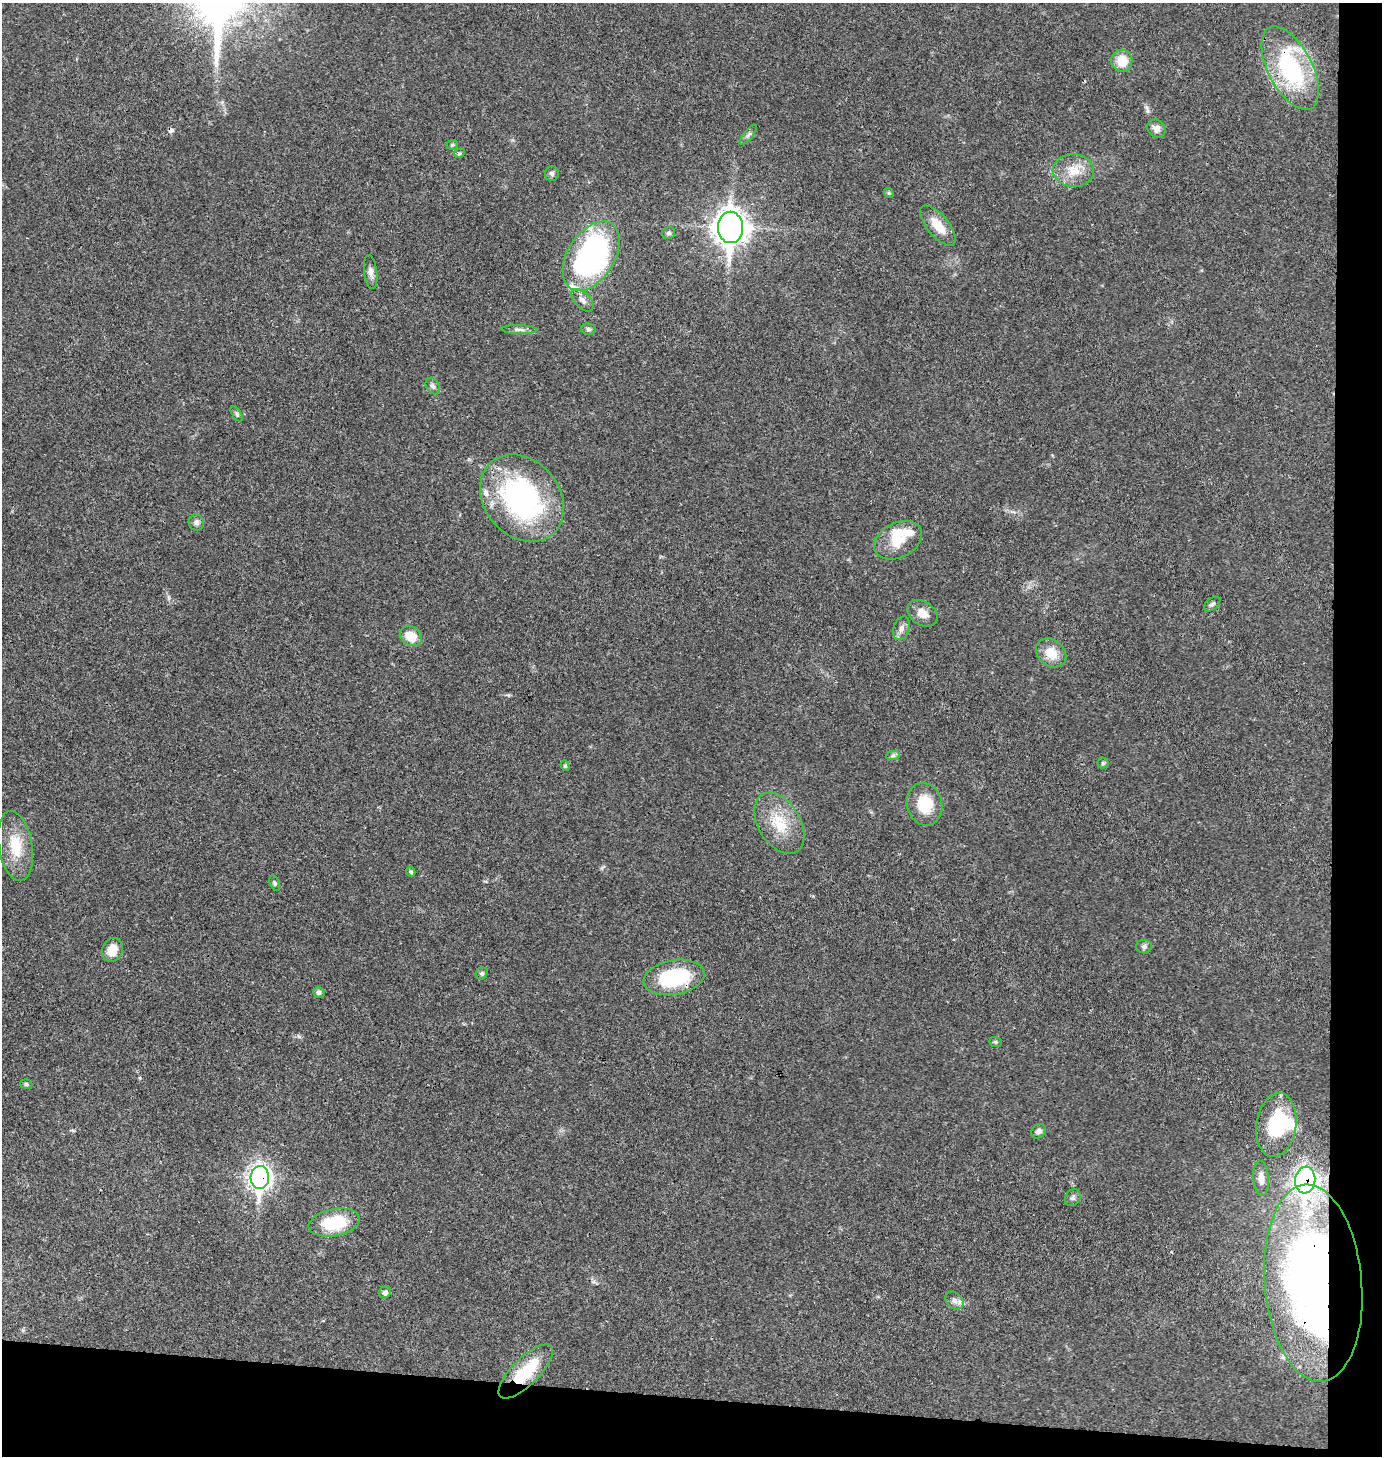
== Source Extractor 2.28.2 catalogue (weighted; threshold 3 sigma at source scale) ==
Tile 9 of 3 x 3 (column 3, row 3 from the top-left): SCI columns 2907-4286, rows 2-1455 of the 4386 x 4366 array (HDU 1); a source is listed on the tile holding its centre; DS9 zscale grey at full resolution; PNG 1384 x 1458 px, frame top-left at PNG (2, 3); each listed source drawn as its Kron ellipse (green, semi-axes under 4 px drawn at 4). Shown black and unused: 8% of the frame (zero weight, under 3 of 4 exposures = <1% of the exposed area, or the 3 px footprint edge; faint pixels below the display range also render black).
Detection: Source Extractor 2.28.2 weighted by HDU 2 'WHT'; one run over the whole footprint, this tile lists its part. Background 0.0234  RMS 0.0023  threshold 0.0104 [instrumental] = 3 sigma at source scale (4.5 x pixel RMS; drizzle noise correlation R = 1.50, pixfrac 1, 0.05/0.05 arcsec/px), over >= 5 px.
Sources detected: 60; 1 inside a brighter object's white glare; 1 cosmic-ray / hot-pixel residue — neither listed nor drawn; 5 inside a brighter listed object's ellipse — not listed separately; the other 53 listed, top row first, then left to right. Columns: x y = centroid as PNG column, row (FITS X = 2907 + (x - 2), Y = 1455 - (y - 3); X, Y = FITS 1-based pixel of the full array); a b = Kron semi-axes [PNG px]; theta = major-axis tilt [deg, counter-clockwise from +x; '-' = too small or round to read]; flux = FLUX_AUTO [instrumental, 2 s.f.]
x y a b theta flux
1122 61 11 10 - 4.2
1290 68 46 22 -63 27
1156 128 10 8 -40 1.2
748 135 12 4 49 0.66
452 145 6 5 - 0.33
459 153 5 4 - 0.32
1074 170 20 16 -3 4.6
552 174 7 7 - 0.59
889 193 5 4 - 0.3
938 226 24 10 -50 4.5
731 227 15 12 90 270
669 233 6 6 - 0.5
591 256 38 23 58 59
371 272 17 6 -83 1.2
583 300 14 8 -45 1.3
588 329 7 5 -6 0.57
519 330 18 4 -2 1
433 386 9 6 -59 0.66
237 414 8 4 -57 0.43
522 498 47 37 -50 48
196 522 8 7 - 0.85
898 540 25 17 27 5.7
1212 604 9 6 40 0.63
922 613 16 12 -34 2.4
901 628 12 8 72 1.1
411 636 12 9 -33 4.5
1051 653 16 13 -39 4.2
893 755 7 4 1 0.47
1103 763 5 5 - 0.39
565 766 5 4 - 0.3
925 804 21 17 -76 7.2
779 823 33 21 -58 8.1
15 846 35 17 -81 7.4
411 872 5 4 - 0.37
275 883 8 5 -69 0.45
1144 946 8 7 - 0.69
112 950 12 10 66 3.3
482 973 6 5 - 0.42
674 977 31 17 10 18
319 992 6 5 - 0.68
995 1042 6 5 - 0.42
26 1084 6 4 -18 0.4
1276 1125 32 20 82 15
1038 1131 8 6 38 0.93
260 1177 11 9 87 130
1261 1178 17 8 -86 1.8
1305 1180 13 10 84 89
1073 1198 9 7 55 0.66
334 1223 26 13 11 11
1313 1283 99 48 -85 160
385 1292 6 5 - 0.79
954 1301 10 7 -44 1.1
526 1371 36 13 45 10
Overlapping masked pixels (flux is a lower limit): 6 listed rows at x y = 1290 68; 674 977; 260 1177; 1305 1180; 1313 1283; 526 1371